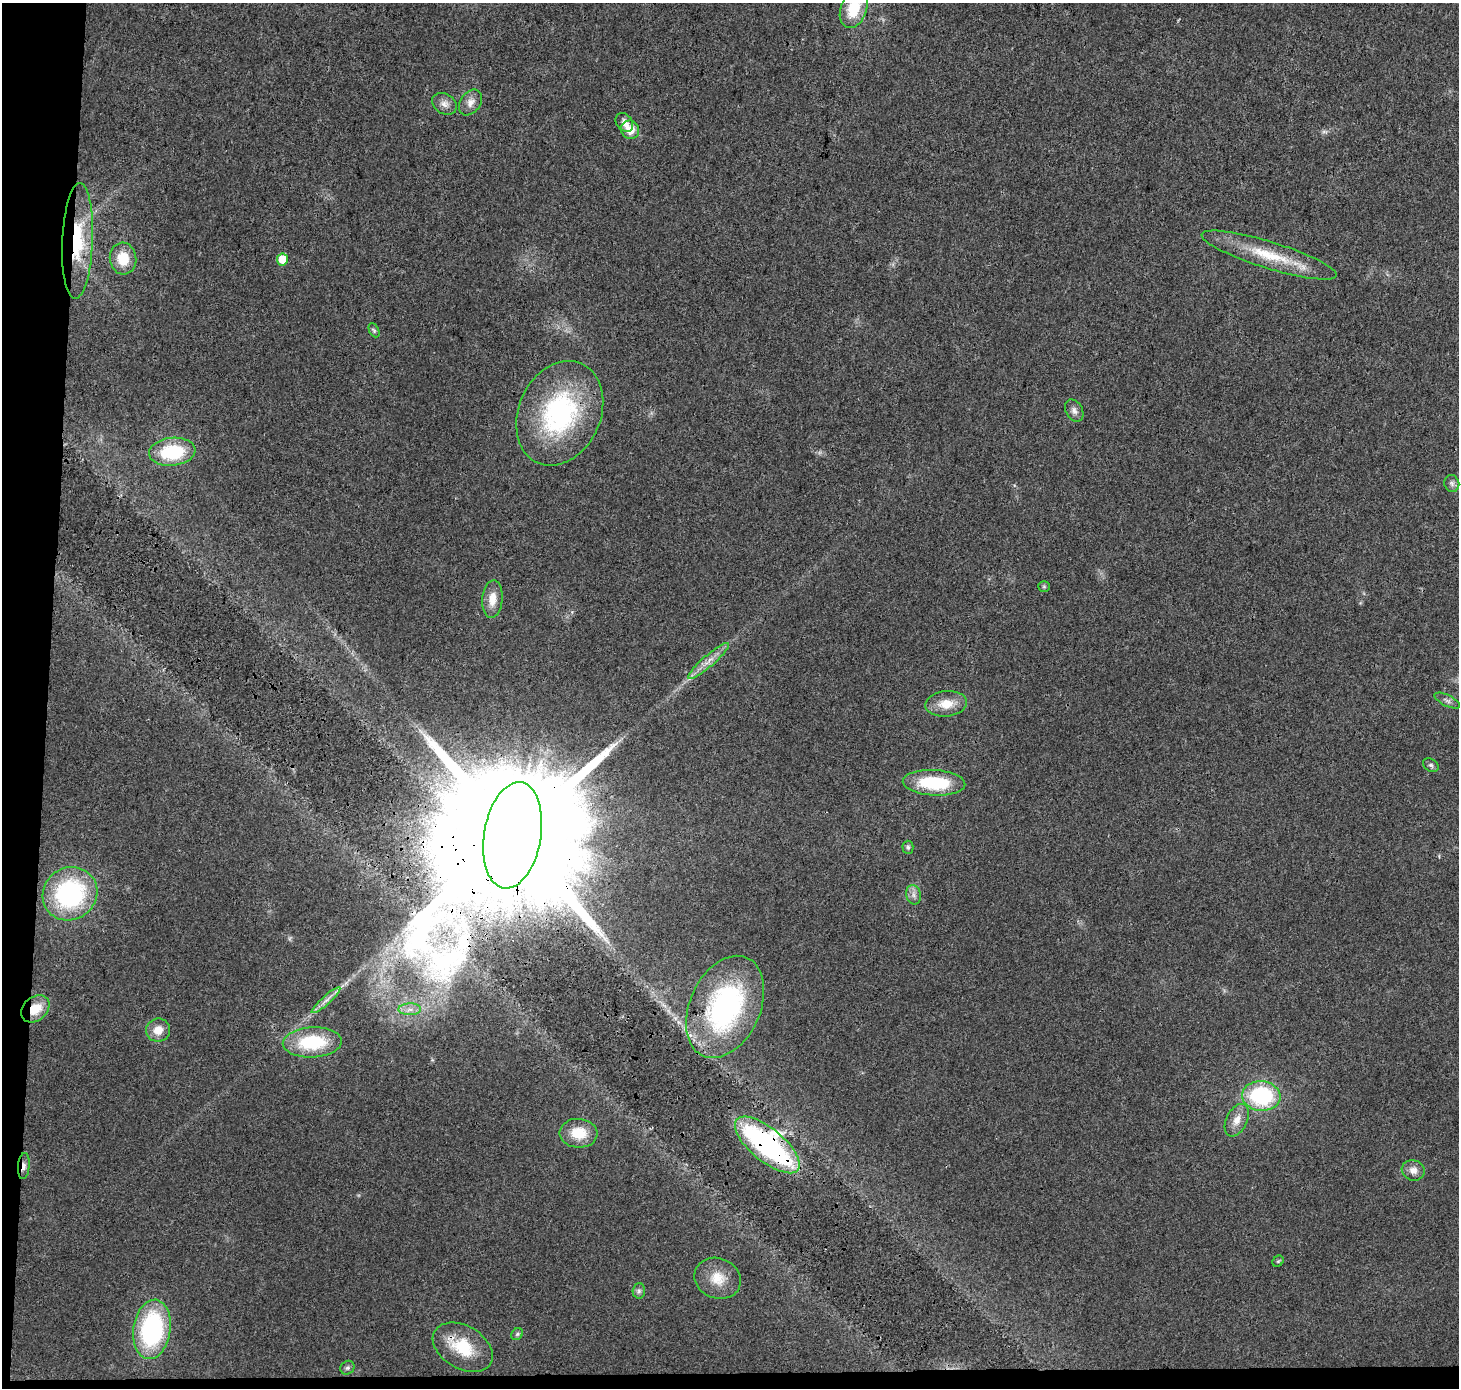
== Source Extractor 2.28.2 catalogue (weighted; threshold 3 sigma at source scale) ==
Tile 7 of 3 x 3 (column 1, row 3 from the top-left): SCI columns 9-1465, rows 238-1623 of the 4379 x 4623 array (HDU 1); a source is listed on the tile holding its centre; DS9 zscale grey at full resolution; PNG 1461 x 1390 px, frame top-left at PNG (2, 3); each listed source drawn as its Kron ellipse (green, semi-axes under 4 px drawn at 4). Shown black and unused: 4% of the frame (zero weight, under 3 of 4 exposures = <1% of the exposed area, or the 3 px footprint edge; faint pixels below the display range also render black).
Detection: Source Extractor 2.28.2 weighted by HDU 2 'WHT'; one run over the whole footprint, this tile lists its part. Background 0.0188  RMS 0.0038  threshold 0.017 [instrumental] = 3 sigma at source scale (4.5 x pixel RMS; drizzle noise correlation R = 1.50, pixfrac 1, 0.0396/0.0396 arcsec/px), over >= 5 px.
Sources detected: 45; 1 inside a brighter object's white glare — neither listed nor drawn; the other 44 listed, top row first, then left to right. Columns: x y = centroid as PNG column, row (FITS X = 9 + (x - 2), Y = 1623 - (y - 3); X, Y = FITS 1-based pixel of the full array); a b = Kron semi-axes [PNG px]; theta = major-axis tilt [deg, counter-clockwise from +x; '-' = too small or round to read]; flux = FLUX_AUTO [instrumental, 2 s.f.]
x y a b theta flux
854 8 20 13 70 13
470 102 14 10 54 3
444 104 13 10 -28 2.5
624 122 10 7 -52 2
630 130 9 9 - 5.3
78 241 58 15 88 24
1269 255 70 13 -17 18
123 259 16 13 -83 9.3
282 259 6 5 - 6.5
374 330 7 5 -64 0.73
1074 411 12 8 -61 1.8
560 413 54 41 66 60
172 452 23 14 6 23
1452 483 8 7 - 1.2
1044 586 5 5 - 0.58
492 599 19 10 86 5.1
708 661 26 5 41 4.2
1447 701 14 5 -26 1.3
946 704 21 12 5 6.7
1431 765 8 6 -32 0.92
934 783 31 13 -3 22
513 835 54 28 80 34000
908 847 6 5 - 0.74
70 894 28 26 36 53
913 895 10 7 -77 1.8
326 1000 19 4 42 2.4
725 1007 54 35 66 70
35 1009 16 12 40 7.8
410 1009 11 6 1 2.3
158 1030 12 11 - 4.8
312 1042 29 15 3 24
1261 1096 19 15 -5 36
1237 1120 17 10 64 4.1
579 1133 19 14 -4 9.3
767 1145 40 16 -40 84
24 1166 13 5 85 2
1413 1170 11 10 - 2.8
1278 1261 6 5 - 0.55
718 1278 23 20 -23 8.1
639 1291 8 6 89 1.1
152 1329 30 18 82 54
517 1334 6 5 - 0.63
463 1347 32 21 -30 15
347 1368 7 6 - 1
Overlapping masked pixels (flux is a lower limit): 6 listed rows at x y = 78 241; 513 835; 725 1007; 35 1009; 767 1145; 24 1166
Isophote crosses this tile's border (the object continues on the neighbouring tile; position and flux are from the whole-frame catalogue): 1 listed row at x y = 854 8